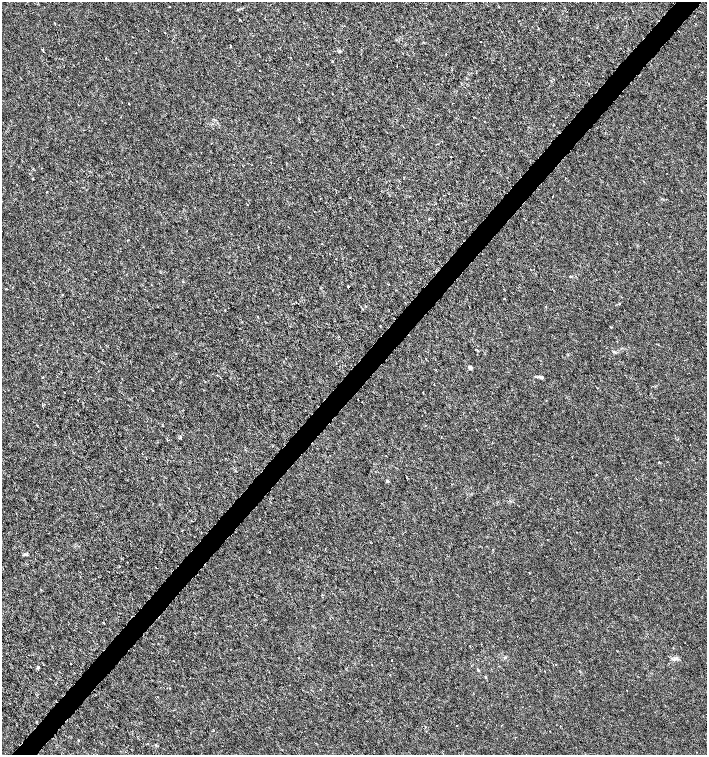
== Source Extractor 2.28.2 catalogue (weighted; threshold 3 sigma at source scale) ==
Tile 10 of 4 x 4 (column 2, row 3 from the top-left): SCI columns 1639-3047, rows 1507-3011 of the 6029 x 6029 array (HDU 1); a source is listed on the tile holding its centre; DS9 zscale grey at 2 x 2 block average (1 PNG px = mean of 2 x 2 image px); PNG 709 x 757 px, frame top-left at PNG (2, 2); no overlay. Shown black and unused: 4% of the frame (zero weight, under 3 of 6 exposures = <1% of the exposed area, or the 3 px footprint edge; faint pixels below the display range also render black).
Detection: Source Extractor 2.28.2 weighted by HDU 2 'WHT'; one run over the whole footprint, this tile lists its part. Background -1.77e-04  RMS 0.001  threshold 0.00422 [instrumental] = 3 sigma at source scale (4.09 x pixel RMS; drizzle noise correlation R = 1.36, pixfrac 0.8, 0.0396/0.0396 arcsec/px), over >= 5 px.
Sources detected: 48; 1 cosmic-ray / hot-pixel residue — not listed; the other 47 listed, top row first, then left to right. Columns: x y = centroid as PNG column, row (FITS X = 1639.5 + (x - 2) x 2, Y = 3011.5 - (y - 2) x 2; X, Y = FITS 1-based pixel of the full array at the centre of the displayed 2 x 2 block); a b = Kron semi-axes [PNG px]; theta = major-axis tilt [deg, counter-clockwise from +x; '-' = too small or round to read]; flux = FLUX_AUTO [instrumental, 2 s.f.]
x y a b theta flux
499 7 2 2 - 0.13
240 20 3 2 - 0.15
480 42 2 2 - 0.12
230 45 2 2 - 0.091
42 49 3 2 - 0.16
290 57 2 2 - 0.083
106 58 2 2 - 0.078
579 95 2 2 - 0.071
129 104 2 2 - 0.23
565 178 2 2 - 0.17
32 179 2 2 - 0.18
350 197 2 2 - 0.081
341 249 2 2 - 0.083
571 277 3 2 - 0.16
183 281 2 2 - 0.21
151 285 2 2 - 0.2
348 287 2 2 - 0.39
504 299 2 2 - 0.15
619 304 2 2 - 0.26
225 310 2 2 - 0.29
380 326 2 2 - 0.12
611 327 3 2 - 0.14
477 350 3 3 - 0.2
613 352 4 3 - 0.25
286 358 2 2 - 0.11
470 367 4 4 - 0.59
541 377 7 3 -32 0.42
180 437 3 2 - 0.19
678 439 2 2 - 0.09
387 481 4 3 - 0.24
493 549 2 2 - 0.089
25 554 7 3 9 0.34
119 566 3 2 - 0.088
41 590 3 2 - 0.11
104 623 2 2 - 0.16
299 658 2 2 - 0.097
675 658 4 2 - 0.32
392 660 2 2 - 0.1
556 664 2 2 - 0.076
38 666 4 3 - 0.2
478 670 4 2 - 0.22
457 725 2 2 - 0.35
501 725 3 2 - 0.11
425 727 2 2 - 0.12
550 731 2 2 - 0.1
78 740 3 2 - 0.11
155 745 2 2 - 0.19
Diffuse or blended objects may show on this block-average render without a row.